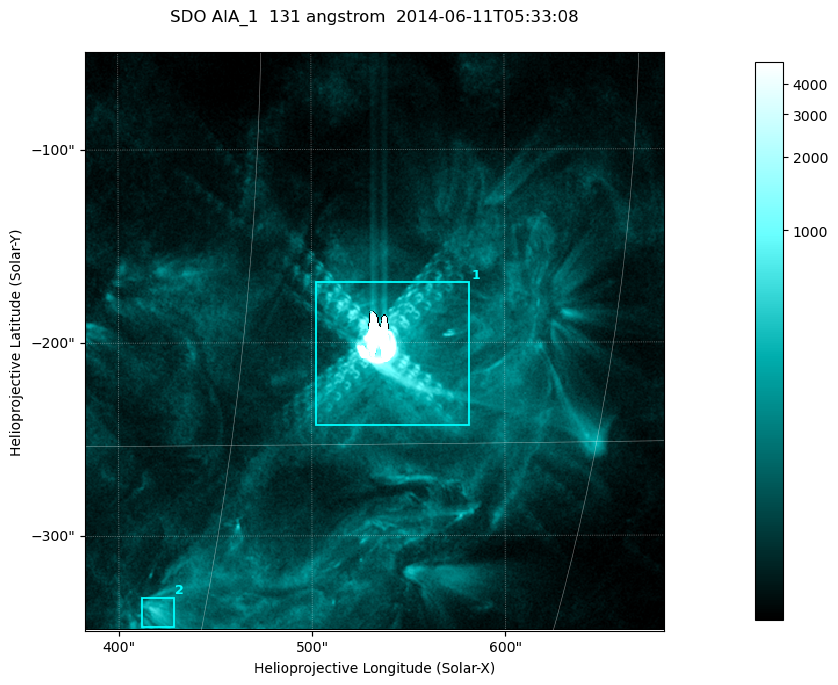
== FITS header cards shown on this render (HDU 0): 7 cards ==
TELESCOP= 'SDO     '           /
INSTRUME= 'AIA_1   '           /
WAVELNTH=                  131 /
WAVEUNIT= 'angstrom'           /
DATE-OBS= '2014-06-11T05:33:08.63' /
CTYPE1  = 'HPLN-TAN'           /
CTYPE2  = 'HPLT-TAN'           /

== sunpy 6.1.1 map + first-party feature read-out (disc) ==
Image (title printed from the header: SDO AIA_1  131 angstrom  2014-06-11T05:33:08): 499 x 499 px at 0.601 arcsec/px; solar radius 945 arcsec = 1573 px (partial field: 3.2% of the solar disc is inside the frame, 100% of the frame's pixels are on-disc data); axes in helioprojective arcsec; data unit not stated in the header (colour bar unlabelled)
Orientation: roll -0.139 deg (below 1 deg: not rotated)
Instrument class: DISC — disc imager (sunpy class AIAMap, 131 A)
Bright regions (active regions / flare kernels): reference = the on-disc median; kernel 5 px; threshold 5 sigma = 157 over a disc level ~37.4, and >= 1.15x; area >= 249 px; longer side >= 6 px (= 3.6 arcsec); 2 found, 2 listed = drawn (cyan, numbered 1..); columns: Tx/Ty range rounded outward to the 2 arcsec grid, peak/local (2 s.f.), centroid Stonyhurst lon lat
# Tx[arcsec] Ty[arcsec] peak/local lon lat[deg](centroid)
1 502..582 -244..-168 425 +35 -12
2 412..428 -348..-332 14 +28 -20